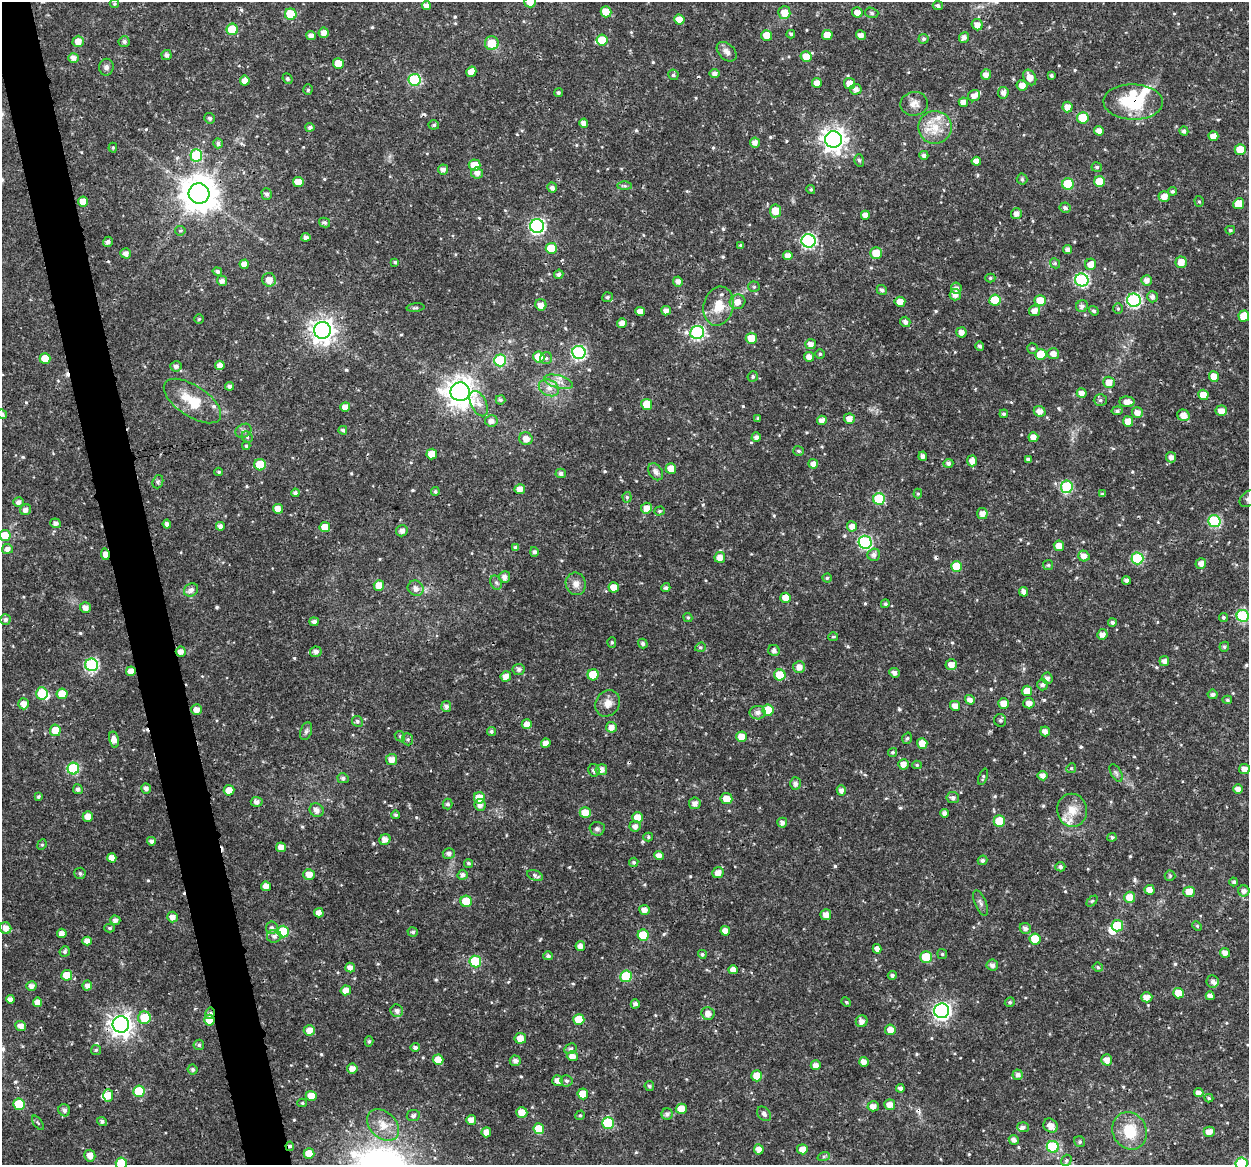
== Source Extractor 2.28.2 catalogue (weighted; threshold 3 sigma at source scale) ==
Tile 11 of 4 x 4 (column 3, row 3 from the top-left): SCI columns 2496-3742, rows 1202-2364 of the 4992 x 4776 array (HDU 1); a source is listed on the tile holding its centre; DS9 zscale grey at full resolution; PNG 1251 x 1167 px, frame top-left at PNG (2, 2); each listed source drawn as its Kron ellipse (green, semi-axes under 4 px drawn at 4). Shown black and unused: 4% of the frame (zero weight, under 3 of 4 exposures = <1% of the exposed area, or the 3 px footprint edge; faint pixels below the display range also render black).
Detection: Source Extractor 2.28.2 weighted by HDU 2 'WHT'; one run over the whole footprint, this tile lists its part. Background 0.0239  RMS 0.0019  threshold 0.00876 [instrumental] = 3 sigma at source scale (4.5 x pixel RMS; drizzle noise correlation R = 1.50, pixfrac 1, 0.0396/0.0396 arcsec/px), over >= 5 px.
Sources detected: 600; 3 inside a brighter object's white glare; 10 cosmic-ray / hot-pixel residue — neither listed nor drawn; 8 inside a brighter listed object's ellipse — not listed separately; of the other 579, all 500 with FLUX_AUTO >= 0.257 (the completeness limit of this list) listed and drawn (79 fainter detections not listed), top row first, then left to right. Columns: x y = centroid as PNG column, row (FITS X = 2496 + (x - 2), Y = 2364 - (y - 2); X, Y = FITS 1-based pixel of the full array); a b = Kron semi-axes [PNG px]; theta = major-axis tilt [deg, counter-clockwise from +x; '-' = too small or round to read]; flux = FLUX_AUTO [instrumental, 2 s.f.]
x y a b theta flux
530 2 6 5 - 1.8
114 4 5 4 - 0.27
426 6 4 4 - 1
938 6 5 4 - 0.5
606 12 5 5 - 3
857 12 5 5 - 1.5
784 13 6 6 - 2.2
872 13 7 5 -17 0.35
291 14 6 5 - 7.1
679 20 5 5 - 2.3
977 25 6 5 - 1.4
232 29 6 5 - 6.8
324 33 5 5 - 1.3
791 34 4 3 - 0.35
767 35 5 5 - 3
827 35 5 5 - 2.1
861 35 5 4 - 0.88
311 36 4 4 - 1.1
964 37 5 5 - 0.84
923 39 5 5 - 0.42
602 40 5 5 - 3.8
78 41 5 5 - 1.6
124 42 6 5 - 0.59
492 43 7 7 - 3.3
727 52 11 8 -44 1
167 55 5 5 - 0.68
806 56 5 5 - 2.7
73 58 5 5 - 1
338 63 5 5 - 3.2
106 67 8 7 - 0.67
471 72 5 4 - 1.7
715 74 5 4 - 0.87
986 74 5 5 - 1.1
673 75 5 5 - 0.43
1051 75 3 3 - 0.32
1030 77 8 6 -61 1.6
287 78 5 4 - 0.4
415 80 6 6 - 15
245 81 5 5 - 1.3
817 83 5 5 - 1.3
849 83 5 5 - 1.5
1022 85 5 5 - 1.4
856 89 6 5 - 1
308 90 5 4 - 0.32
558 93 5 4 - 0.35
1003 93 6 5 - 0.86
974 96 6 5 - 1.1
963 102 4 4 - 1.2
1133 102 30 17 -2 9.8
914 104 14 12 5 1.5
1067 107 5 5 - 1.6
210 118 5 5 - 0.44
1083 118 6 5 - 6.2
584 123 4 4 - 1
434 125 5 4 - 0.39
310 127 4 4 - 0.62
935 127 17 16 - 3.9
1099 131 5 4 - 1.3
1184 131 4 4 - 0.64
1213 136 5 4 - 1.6
833 139 8 8 - 140
755 142 5 5 - 0.99
218 143 5 5 - 0.54
113 148 5 4 - 0.26
1240 149 5 5 - 2.9
196 155 6 6 - 13
924 155 4 4 - 0.64
859 160 6 5 - 0.34
976 161 5 4 - 1.2
475 165 6 5 - 2.7
1097 167 5 4 - 0.38
443 169 5 5 - 0.87
477 173 6 5 - 0.97
1022 179 5 5 - 0.3
1100 181 5 5 - 4.6
298 182 5 5 - 2.1
1068 184 6 5 - 7.9
625 186 7 4 0 0.34
552 188 5 5 - 0.73
811 189 4 4 - 0.27
1172 191 4 4 - 0.37
199 194 10 10 - 430
267 194 6 5 - 0.54
1164 196 6 5 - 1.5
83 201 5 5 - 2
1199 201 5 4 - 0.32
1239 204 5 5 - 3.3
1065 208 6 5 - 0.62
775 211 6 5 - 3.2
1016 214 5 5 - 0.93
865 215 4 4 - 1.2
324 222 6 4 -30 0.44
537 226 7 7 - 39
1230 230 5 4 - 0.29
180 231 5 4 - 0.27
306 237 4 4 - 0.7
808 241 7 6 - 29
108 242 5 4 - 0.66
741 245 4 3 - 0.37
551 248 5 5 - 5
1068 249 4 4 - 0.88
126 253 5 5 - 0.95
876 253 5 5 - 3.8
788 256 5 4 - 1.3
395 262 4 4 - 0.33
1181 262 5 5 - 1.8
1055 263 5 4 - 0.28
244 264 4 4 - 1.3
1091 264 5 5 - 1.6
217 272 5 4 - 0.49
559 274 5 4 - 0.59
990 278 5 4 - 0.3
269 280 7 6 - 1.6
1082 280 7 6 - 31
1147 280 5 5 - 1.1
222 281 5 5 - 0.86
678 281 5 4 - 0.95
754 287 5 5 - 0.27
956 288 6 5 - 0.81
882 290 5 4 - 0.57
955 295 6 5 - 1.3
607 297 5 5 - 0.4
1152 297 5 5 - 0.72
995 300 6 5 - 6.1
1134 300 7 6 - 29
1040 301 5 5 - 3.1
737 302 8 7 - 1.4
900 302 5 5 - 1.5
541 305 6 5 - 1.3
719 306 20 15 75 3.9
1082 306 6 5 - 0.66
415 308 9 3 5 0.35
1118 309 5 5 - 0.3
666 311 5 4 - 1.1
1034 311 5 5 - 1.4
1094 311 5 4 - 0.4
640 312 5 4 - 1.5
1244 316 5 5 - 3.3
199 319 5 5 - 0.26
905 322 5 5 - 0.7
622 323 5 5 - 1.1
322 330 8 8 - 160
697 332 7 6 - 26
961 332 5 5 - 1.2
751 338 5 5 - 2.8
811 344 5 5 - 1.1
980 346 4 4 - 0.49
1032 348 5 5 - 0.35
579 352 6 6 - 30
820 354 4 4 - 0.27
1041 354 5 5 - 4.6
1053 354 6 5 - 1.2
539 357 5 5 - 4.4
809 357 5 5 - 1.2
546 358 6 6 - 0.5
45 359 5 5 - 3.5
500 360 6 6 - 14
220 365 4 4 - 1.2
176 366 5 5 - 0.67
753 376 5 5 - 0.36
1214 377 5 5 - 2.2
559 382 14 6 -15 1.5
1109 382 6 6 - 1.7
229 386 4 4 - 0.6
549 388 10 8 -27 1.3
460 392 9 9 - 230
1082 393 5 4 - 1.2
1203 395 5 5 - 1.7
500 400 5 4 - 0.44
1100 400 6 5 - 0.47
192 401 33 15 -34 5.8
1127 402 7 5 -3 1.3
479 404 13 7 -63 1.4
647 404 5 5 - 3.7
345 407 5 4 - 1.5
1040 411 6 5 - 1.3
1117 411 5 4 - 0.46
1221 411 6 5 - 1.5
1137 413 5 5 - 1.3
2 414 5 4 - 0.69
1004 414 4 4 - 0.39
1183 415 6 5 - 1.7
758 419 3 3 - 0.35
849 419 5 5 - 1.3
822 420 5 4 - 1.1
491 421 6 5 - 1
1128 421 5 5 - 2.3
343 430 4 4 - 0.5
243 431 8 6 30 0.61
247 437 6 5 - 0.35
756 437 4 4 - 0.71
1033 437 5 5 - 1.3
526 439 7 6 - 1.6
246 446 4 3 - 0.31
798 451 5 5 - 0.33
432 454 5 5 - 2.4
923 456 4 4 - 0.67
1171 457 5 5 - 0.84
1028 459 4 4 - 0.49
972 461 5 5 - 1.4
948 463 5 4 - 0.64
813 464 5 5 - 1.1
260 465 6 5 - 6.8
671 468 5 5 - 1.9
219 472 4 3 - 0.27
656 472 9 6 -56 0.81
561 473 5 5 - 0.61
158 482 7 5 70 0.4
1067 487 6 6 - 15
520 489 5 5 - 1.4
435 492 4 4 - 0.35
295 493 4 4 - 0.54
918 494 5 4 - 0.26
1102 494 4 3 - 0.32
627 497 5 4 - 0.31
879 499 6 6 - 13
1248 499 10 6 46 0.66
18 502 5 5 - 0.84
646 508 5 5 - 1.3
278 509 5 5 - 1.4
26 510 6 5 - 0.87
659 511 5 4 - 0.28
982 513 5 5 - 1.3
1214 521 6 6 - 18
55 523 5 4 - 0.71
167 524 4 4 - 0.74
220 526 4 4 - 0.84
852 526 5 5 - 1.3
325 527 5 5 - 2.4
402 531 6 5 - 0.89
5 535 5 5 - 3.3
865 542 6 6 - 26
1059 546 5 5 - 1.5
516 547 4 4 - 0.65
7 549 5 5 - 0.93
534 552 5 4 - 0.52
105 554 6 4 -83 1.3
874 555 6 6 - 0.81
1084 556 6 5 - 1.3
720 557 5 5 - 1.4
1137 558 6 6 - 14
1201 563 5 5 - 1.2
1048 565 5 5 - 0.26
956 566 5 5 - 4.7
505 577 6 5 - 1
827 578 4 4 - 0.3
1126 580 4 4 - 0.74
496 583 7 5 -68 0.44
576 584 11 10 - 1.3
379 585 5 5 - 2.6
614 587 5 5 - 2.2
416 588 8 7 - 0.95
666 588 5 4 - 0.47
191 590 7 6 - 0.98
1024 592 5 4 - 0.84
786 598 5 5 - 2.6
885 604 4 4 - 0.3
85 607 5 5 - 1.1
1243 616 6 6 - 18
688 617 5 4 - 0.29
1223 617 4 4 - 0.35
5 619 5 5 - 0.58
314 622 4 4 - 0.69
1112 622 4 4 - 0.48
1102 634 5 5 - 1.1
833 637 5 4 - 0.26
612 642 5 4 - 0.27
643 644 5 4 - 0.49
700 647 5 4 - 0.28
1224 647 5 4 - 0.35
774 650 6 5 - 0.62
181 652 5 5 - 1.2
316 652 6 5 - 0.81
1164 661 5 5 - 0.84
91 665 6 6 - 26
951 665 5 5 - 1.4
799 667 6 6 - 1.3
519 669 6 5 - 0.56
131 671 5 5 - 1.8
895 673 5 4 - 0.81
593 675 5 5 - 5.2
780 675 5 5 - 4.6
506 676 5 5 - 1.4
1047 678 6 5 - 0.74
1042 685 5 5 - 0.63
1027 691 5 5 - 2.1
42 693 6 6 - 5.8
62 694 5 5 - 3.5
1213 694 5 4 - 0.67
970 700 5 4 - 0.87
1227 700 5 4 - 0.29
608 703 14 12 55 1.7
1029 703 5 5 - 1.2
24 704 5 5 - 1.4
1004 704 5 5 - 2
446 706 5 5 - 0.72
955 706 5 5 - 1.3
197 710 5 5 - 1.2
768 710 5 5 - 6
758 713 8 6 -1 0.92
1000 720 6 6 - 0.4
357 721 6 5 - 0.46
527 724 5 4 - 1.3
611 727 5 5 - 1.2
55 730 5 5 - 2.9
306 731 9 5 70 0.52
491 731 5 4 - 0.42
1045 731 5 4 - 0.99
400 736 5 4 - 0.29
741 737 5 5 - 2.4
907 738 6 4 70 0.34
408 739 6 5 - 0.38
114 740 8 5 -79 1.3
546 743 5 4 - 1.3
922 743 5 5 - 1.7
893 752 5 4 - 0.32
392 759 5 5 - 1.5
903 764 5 5 - 1.2
917 765 5 4 - 0.28
73 768 6 6 - 14
1071 768 5 4 - 0.27
1244 769 5 5 - 1.2
594 770 6 5 - 0.55
601 770 6 5 - 1.3
1116 773 10 5 -60 0.5
1043 776 5 5 - 1.1
983 777 8 4 70 0.31
343 778 5 5 - 0.53
795 783 6 5 - 0.7
78 789 5 4 - 0.57
146 789 5 5 - 0.78
1238 789 5 4 - 1.1
229 790 5 5 - 2.1
841 790 5 4 - 0.7
38 797 3 3 - 0.29
479 798 6 5 - 3.4
953 798 6 5 - 0.69
726 799 6 5 - 2.2
257 802 6 5 - 0.89
695 803 5 5 - 1
448 804 5 5 - 0.46
480 805 6 5 - 0.92
317 810 7 6 - 1.2
1072 810 16 15 - 3.1
585 813 5 5 - 3.5
944 813 4 4 - 0.75
396 815 4 4 - 0.42
88 816 5 5 - 1.5
637 817 5 5 - 2
999 821 6 5 - 5.2
782 823 5 5 - 0.75
635 826 5 5 - 0.92
597 829 7 7 - 0.57
648 837 5 4 - 0.27
1112 837 5 4 - 0.35
385 839 6 5 - 1.3
151 841 4 4 - 0.64
42 845 5 4 - 0.3
281 847 5 4 - 1.5
449 853 6 5 - 0.7
659 856 5 4 - 1.2
112 858 5 4 - 1.4
982 860 5 4 - 0.45
634 862 5 4 - 0.36
468 863 5 4 - 0.34
1060 867 5 4 - 0.56
80 873 6 5 - 0.41
718 873 5 5 - 1.5
309 874 6 5 - 1.8
463 875 5 5 - 0.72
535 876 8 5 -23 0.61
1170 876 5 5 - 0.27
1234 882 4 4 - 0.42
266 886 5 4 - 1.6
1150 890 5 5 - 1.7
1244 891 5 5 - 0.8
1189 892 5 5 - 2.3
1130 897 5 5 - 2.4
466 901 5 5 - 5.5
1092 901 6 4 44 0.28
981 903 13 5 -67 0.73
644 910 5 5 - 1.3
319 913 5 4 - 1.3
826 915 5 5 - 1.3
173 917 5 5 - 1.2
115 920 5 4 - 0.82
1117 926 6 5 - 7
1197 926 5 4 - 0.27
6 928 6 5 - 1.3
110 928 5 4 - 0.33
272 928 6 6 - 0.56
1025 928 5 5 - 0.76
725 931 5 4 - 1.3
283 932 6 5 - 7
413 932 5 4 - 0.4
62 933 4 4 - 1.2
643 935 5 5 - 5.2
274 936 7 6 - 0.73
1035 939 5 5 - 5.6
87 941 4 4 - 1.2
580 946 5 5 - 1.3
877 949 5 4 - 0.98
65 952 5 5 - 0.41
1225 953 5 4 - 1.1
702 954 4 4 - 0.37
942 954 5 5 - 0.3
548 956 4 4 - 0.51
926 957 6 5 - 5.7
475 962 6 6 - 13
992 965 6 5 - 0.81
350 967 5 5 - 1.1
1098 967 5 4 - 0.31
733 970 5 4 - 1.3
67 975 5 5 - 3.3
892 975 4 4 - 0.51
626 976 6 6 - 9.8
1213 981 6 6 - 0.54
31 986 5 4 - 0.95
87 986 5 4 - 0.88
346 990 5 5 - 1.6
1178 993 5 5 - 2.9
1210 996 4 4 - 0.95
1147 997 5 5 - 1.4
10 999 4 4 - 0.96
37 1002 5 4 - 1.4
846 1002 5 4 - 0.26
1010 1002 5 4 - 0.36
635 1004 4 4 - 0.7
397 1011 6 6 - 0.84
942 1011 7 7 - 60
210 1013 6 4 78 0.48
708 1013 6 6 - 1.4
144 1018 6 6 - 5.4
579 1019 5 5 - 3.9
209 1020 5 5 - 4
862 1021 6 6 - 0.97
121 1024 8 8 - 140
21 1026 5 5 - 1.3
309 1030 5 5 - 1.7
890 1030 5 5 - 1.7
520 1038 5 5 - 1.9
369 1041 5 4 - 0.36
199 1045 5 5 - 0.38
415 1047 4 4 - 0.5
570 1049 6 5 - 0.41
96 1050 5 5 - 0.31
572 1056 5 5 - 1.3
438 1060 5 5 - 2.7
1107 1060 5 5 - 1.5
515 1061 5 5 - 0.73
864 1062 5 4 - 1.2
816 1065 5 5 - 0.99
352 1068 5 5 - 1.3
193 1069 5 4 - 0.43
1018 1075 5 5 - 0.76
757 1076 5 5 - 2.5
558 1081 5 5 - 1.2
566 1081 6 6 - 0.48
649 1086 5 5 - 0.38
900 1088 4 4 - 0.77
139 1091 6 6 - 7.9
1199 1093 5 4 - 1.1
583 1094 5 5 - 3.3
108 1095 6 5 - 2.1
311 1096 5 5 - 2.3
1209 1098 4 4 - 0.32
302 1103 5 4 - 0.32
19 1104 6 5 - 7.1
890 1105 5 5 - 1.5
873 1106 5 5 - 1.2
681 1109 5 5 - 2.7
64 1110 6 5 - 0.64
522 1112 5 5 - 2.1
667 1114 5 5 - 0.57
764 1114 8 6 -50 0.53
580 1115 5 4 - 0.3
413 1116 6 5 - 0.6
471 1120 5 5 - 1.2
102 1121 5 4 - 0.51
38 1123 8 4 -54 0.3
608 1123 6 6 - 9.9
383 1125 18 13 -43 2.9
1051 1126 8 6 -43 1.9
1023 1127 6 5 - 0.61
539 1129 5 5 - 4.1
1130 1131 19 17 -63 5.9
486 1132 5 5 - 1.2
1209 1132 5 5 - 1.5
1014 1140 5 5 - 0.88
1080 1142 6 5 - 0.41
290 1146 4 4 - 0.41
1053 1147 6 6 - 13
759 1149 5 5 - 1.2
802 1149 5 5 - 1.6
309 1153 5 5 - 2.5
90 1156 6 5 - 1.5
824 1156 6 4 18 0.31
1066 1160 6 5 - 0.38
121 1163 5 5 - 6.9
1241 1164 6 6 - 11
Overlapping masked pixels (flux is a lower limit): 12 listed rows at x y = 1133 102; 199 194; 105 554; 181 652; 131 671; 726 799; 210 1013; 579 1019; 209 1020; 121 1024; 539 1129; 290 1146
Isophote crosses this tile's border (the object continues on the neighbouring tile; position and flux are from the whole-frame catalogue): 6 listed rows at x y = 530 2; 2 414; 1248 499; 5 535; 121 1163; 1241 1164